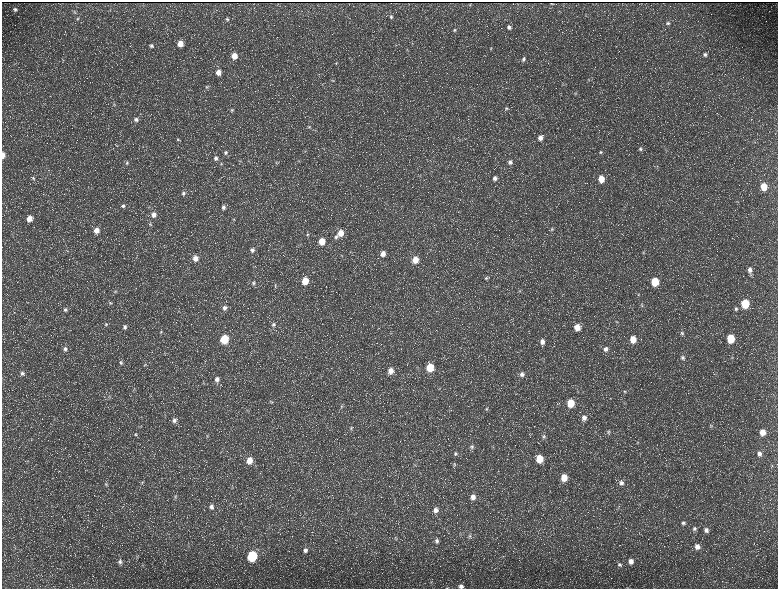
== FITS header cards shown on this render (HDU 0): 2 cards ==
NAXIS1  =                 1552 / length of data axis 1
NAXIS2  =                 1173 / length of data axis 2

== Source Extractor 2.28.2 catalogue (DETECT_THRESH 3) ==
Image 1552 x 1173 px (HDU 0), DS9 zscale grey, zoomed out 1/2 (1 PNG px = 2 x 2 image px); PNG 780 x 591 px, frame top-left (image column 1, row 1173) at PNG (2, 2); no overlay
Background 219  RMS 9.8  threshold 29.4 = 3 sigma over >= 5 px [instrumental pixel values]
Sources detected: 185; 31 cannot appear on this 1/2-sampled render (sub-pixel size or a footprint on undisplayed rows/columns) and are not listed; the other 154 listed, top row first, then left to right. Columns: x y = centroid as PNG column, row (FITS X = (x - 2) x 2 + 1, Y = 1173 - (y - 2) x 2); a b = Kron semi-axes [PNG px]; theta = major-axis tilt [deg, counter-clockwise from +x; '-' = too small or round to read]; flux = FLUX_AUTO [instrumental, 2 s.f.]
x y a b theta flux
551 3 2 1 - 730
470 5 2 2 - 1300
15 9 5 4 - 4500
74 12 5 4 - 2600
391 17 5 5 - 3200
78 19 5 4 - 2600
227 19 6 4 -26 3700
668 23 5 5 - 4100
509 27 5 4 - 6000
455 30 5 4 - 3200
180 44 5 5 - 24000
412 44 3 2 - 820
151 46 5 5 - 5400
491 49 4 3 - 1700
407 50 4 3 - 1300
705 54 5 5 - 5200
234 56 6 5 - 23000
524 59 5 4 - 4100
336 63 5 4 - 2400
218 72 6 5 - 16000
589 79 4 3 - 1600
333 80 5 4 - 2200
562 85 5 2 - 1800
207 87 5 4 - 3000
575 93 5 3 - 2300
114 104 5 4 - 2700
506 109 5 4 - 3000
232 110 5 4 - 3500
136 119 5 5 - 6500
309 127 5 4 - 2900
540 138 5 5 - 10000
178 140 6 4 -89 3800
640 149 6 5 - 4700
305 151 4 4 - 2400
600 152 5 5 - 4100
226 153 5 4 - 3900
3 155 6 3 88 13000
216 158 5 5 - 5400
299 161 4 2 - 1200
510 162 5 5 - 6000
127 163 5 5 - 3200
276 163 3 3 - 1500
221 164 4 3 - 2100
657 166 3 3 - 1200
33 178 5 5 - 3500
495 178 6 5 - 8600
601 179 5 5 - 32000
763 186 6 5 - 36000
183 193 5 5 - 4600
123 206 5 5 - 4900
223 207 5 5 - 6300
154 215 6 5 - 13000
29 218 6 5 - 20000
234 219 3 2 - 1300
150 224 5 4 - 3000
552 229 5 4 - 2800
96 230 6 5 - 19000
341 233 6 5 - 20000
307 234 4 4 - 2500
336 237 5 4 - 4200
322 241 5 4 - 31000
252 250 6 5 - 6200
643 252 4 4 - 2200
383 254 5 5 - 15000
195 258 5 5 - 15000
415 260 5 5 - 28000
254 266 3 2 - 970
750 270 7 5 -76 9200
486 278 5 4 - 3400
305 281 5 5 - 40000
655 282 5 5 - 64000
253 283 6 4 84 4000
275 285 5 3 - 2100
115 291 5 4 - 3100
519 291 4 3 - 2300
638 294 4 4 - 1900
110 303 6 5 - 3400
745 304 5 5 - 87000
642 306 4 3 - 2100
224 308 6 5 - 7400
736 309 5 5 - 4100
65 310 6 6 - 5900
617 321 4 3 - 2000
106 324 6 5 - 3800
273 324 6 5 - 4600
125 327 5 5 - 5300
577 327 6 5 - 23000
161 332 4 4 - 2100
682 333 6 4 81 3500
731 338 6 5 - 73000
224 339 6 5 - 89000
633 339 6 5 - 31000
542 342 6 5 - 11000
65 349 7 6 - 7800
606 349 7 6 - 8100
682 357 6 5 - 4900
732 357 4 3 - 1900
121 362 5 5 - 4100
145 364 4 2 - 1400
430 367 5 5 - 61000
390 371 6 5 - 15000
22 373 6 5 - 5700
522 374 7 6 - 9000
217 379 5 5 - 7800
134 388 3 3 - 1700
625 391 5 4 - 2800
270 402 4 3 - 1700
571 403 6 5 - 51000
341 406 4 3 - 2300
487 409 5 5 - 3900
584 418 7 5 -84 11000
174 420 6 6 - 6100
711 426 5 4 - 2700
351 428 6 3 70 2400
608 432 5 4 - 3600
762 432 6 5 - 22000
136 434 6 5 - 3500
207 436 5 3 - 1900
544 436 7 5 -73 5200
637 442 5 3 - 1800
472 447 7 6 - 6500
493 447 4 3 - 1900
455 453 6 5 - 5100
759 454 6 5 - 8400
539 459 6 5 - 52000
250 460 6 5 - 22000
27 461 4 3 - 1800
454 464 6 4 -81 2900
415 465 5 2 - 1400
564 477 6 5 - 32000
142 482 4 4 - 2500
621 483 6 5 - 7000
106 484 7 5 89 3700
175 497 6 4 66 4200
473 497 6 6 - 13000
211 507 7 6 - 9000
435 510 7 7 - 12000
683 523 5 5 - 4800
694 529 6 5 - 5300
706 530 7 6 - 8000
469 536 6 5 - 4000
395 539 6 4 -87 2900
437 541 7 6 - 6700
188 547 5 3 - 2300
697 547 7 6 - 12000
15 548 4 2 - 1300
305 550 6 6 - 7500
252 556 6 5 - 160000
137 557 4 2 - 1200
631 561 6 6 - 13000
120 562 6 6 - 6100
619 565 6 5 - 5100
461 586 6 5 - 7000
447 588 5 2 - 1300
At the frame edge (FLAGS 8, measured only in part): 3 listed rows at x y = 3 155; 461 586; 447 588
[31 sub-pixel or undisplayed-footprint detections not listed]